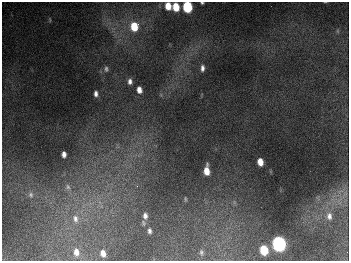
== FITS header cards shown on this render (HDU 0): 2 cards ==
NAXIS1  =                  347
NAXIS2  =                  259

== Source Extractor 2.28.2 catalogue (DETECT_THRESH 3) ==
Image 347 x 259 px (HDU 0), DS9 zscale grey, 1 PNG px = 1 image px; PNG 351 x 263 px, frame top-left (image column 1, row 259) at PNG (2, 2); no overlay
Background 677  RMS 51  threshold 154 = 3 sigma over >= 5 px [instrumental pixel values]
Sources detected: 28; all 28 listed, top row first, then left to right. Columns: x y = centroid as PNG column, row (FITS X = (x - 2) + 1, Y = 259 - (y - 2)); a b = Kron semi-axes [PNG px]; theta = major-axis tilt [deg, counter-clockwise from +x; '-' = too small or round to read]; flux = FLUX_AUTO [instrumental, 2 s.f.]
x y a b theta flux
202 3 3 3 - 4.3e+03
168 6 8 6 -83 4.3e+04
176 7 7 6 - 6.6e+04
187 7 7 6 - 2.6e+05
134 26 10 9 - 9.2e+04
337 31 6 4 -89 4.5e+03
202 68 7 4 90 1.3e+04
106 69 8 6 -83 9.8e+03
130 81 8 6 -88 1.5e+04
139 90 8 6 -78 2.2e+04
96 94 6 4 -90 1.2e+04
64 154 6 4 -87 1.5e+04
260 162 6 5 - 3.6e+04
207 171 9 5 90 4.2e+04
137 186 3 3 - 2.4e+03
68 187 8 7 - 1.3e+04
31 195 9 7 -67 1.2e+04
185 199 6 3 -82 3.5e+03
145 216 8 5 -86 1.4e+04
329 216 10 7 -81 1.7e+04
75 219 13 8 -76 2.7e+04
143 223 8 5 -74 5.9e+03
149 231 6 4 -87 9.7e+03
279 244 8 6 -79 1.1e+06
264 250 7 5 -79 1.2e+05
76 252 11 8 -80 3.0e+04
201 252 7 5 -80 7.0e+03
103 253 8 6 -74 2.4e+04
At the frame edge (FLAGS 8, measured only in part): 2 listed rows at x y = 202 3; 187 7